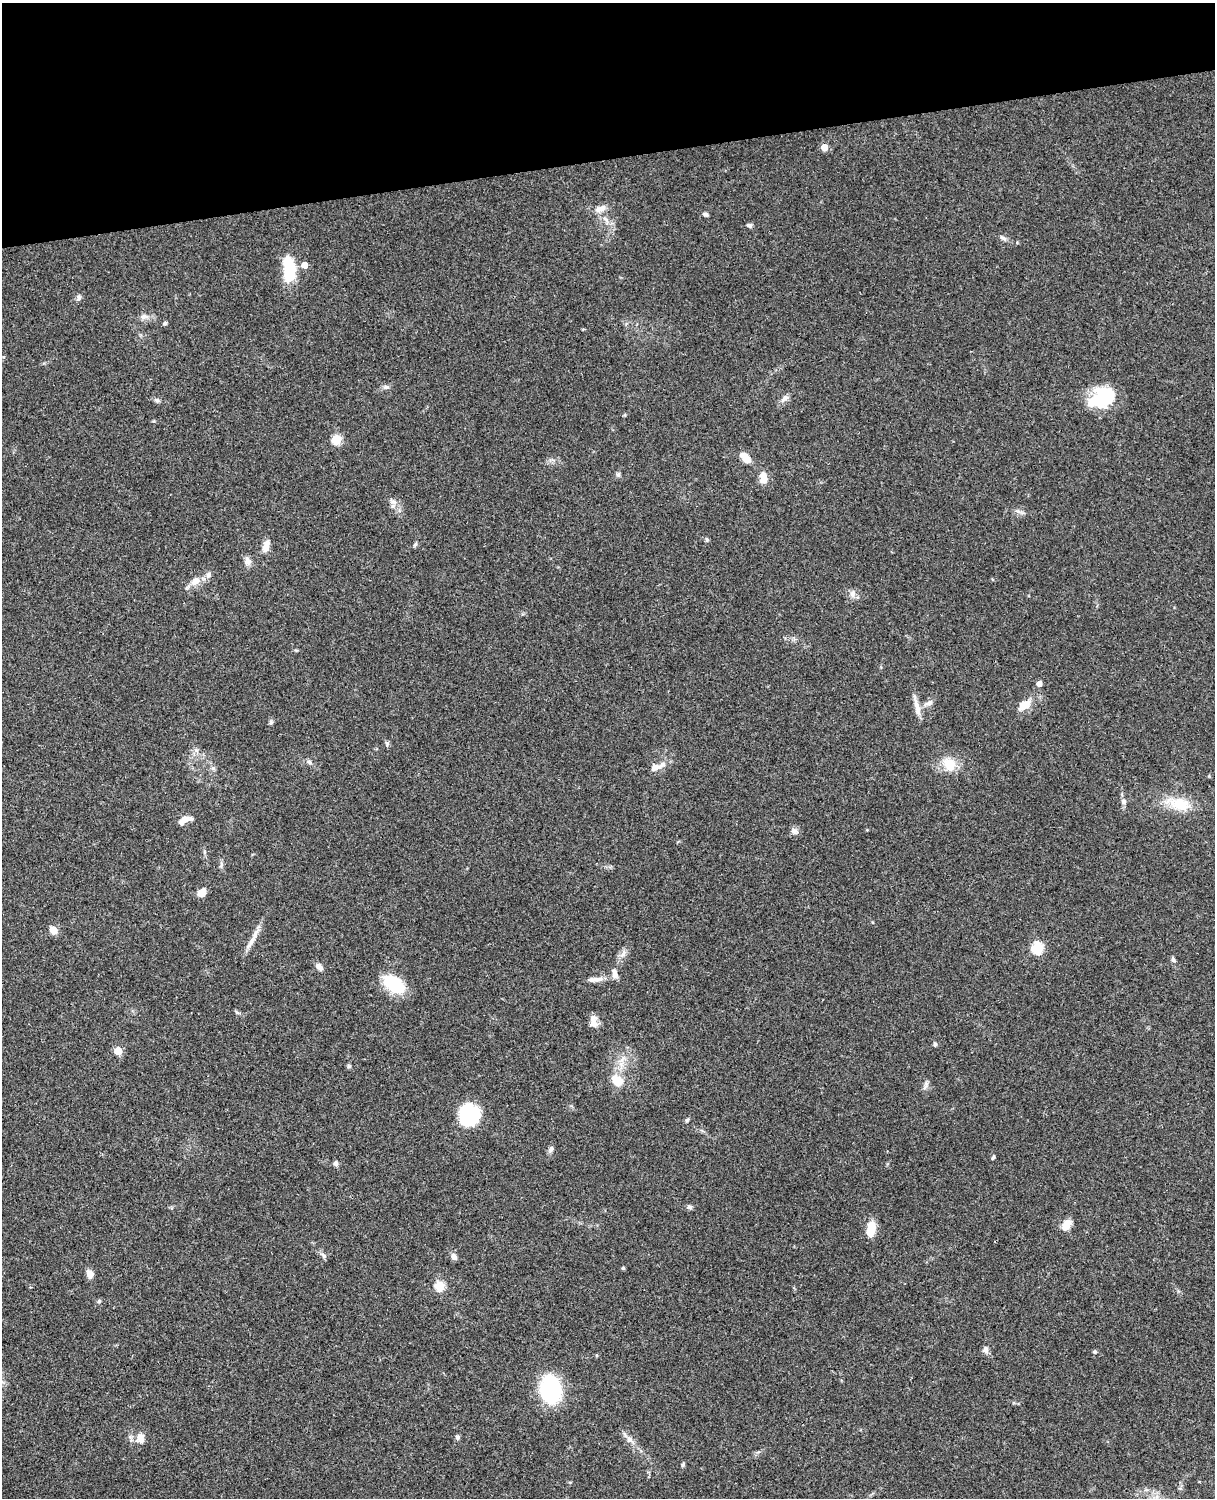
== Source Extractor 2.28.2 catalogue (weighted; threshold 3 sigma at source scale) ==
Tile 3 of 4 x 3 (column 3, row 1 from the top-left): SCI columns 2546-3758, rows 3268-4763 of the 5088 x 4926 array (HDU 1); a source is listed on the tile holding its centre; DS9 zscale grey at full resolution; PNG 1217 x 1500 px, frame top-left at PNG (2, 3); no overlay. Shown black and unused: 10% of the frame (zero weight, under 3 of 4 exposures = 6% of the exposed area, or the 3 px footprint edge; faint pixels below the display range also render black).
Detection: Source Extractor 2.28.2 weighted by HDU 2 'WHT'; one run over the whole footprint, this tile lists its part. Background 0.0962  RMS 0.0062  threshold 0.0281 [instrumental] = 3 sigma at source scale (4.5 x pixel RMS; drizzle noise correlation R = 1.50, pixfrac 1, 0.05/0.05 arcsec/px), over >= 5 px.
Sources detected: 81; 1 inside a brighter object's white glare — not listed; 2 inside a brighter listed object's ellipse — not listed separately; the other 78 listed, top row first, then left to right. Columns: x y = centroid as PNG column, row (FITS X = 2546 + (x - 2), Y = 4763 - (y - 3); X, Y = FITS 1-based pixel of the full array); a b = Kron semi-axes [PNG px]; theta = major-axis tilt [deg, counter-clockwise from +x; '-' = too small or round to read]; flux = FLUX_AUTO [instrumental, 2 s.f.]
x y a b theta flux
824 147 5 5 - 8.4
601 209 16 8 22 4.6
705 214 7 5 -21 1.4
605 219 8 4 -37 1.7
749 225 6 5 - 1.5
1003 238 10 5 -24 1.8
304 265 5 5 - 6.3
289 270 30 13 -85 24
79 297 7 6 - 1.7
144 317 10 7 11 2.6
165 323 5 4 - 1
386 387 9 6 -7 1.7
784 398 14 6 41 2.7
1104 398 26 23 42 28
157 400 7 5 -21 1.4
336 439 5 5 - 33
746 458 13 7 -46 7.3
618 474 7 5 43 1.2
763 477 12 7 -86 8.9
394 502 9 5 -25 2.2
415 545 7 4 62 1.1
266 546 16 8 76 5
248 561 10 7 -79 3.7
208 575 8 6 74 2
195 581 12 8 35 6
853 594 10 8 83 3
1039 684 5 5 - 3.5
929 703 12 6 22 2.9
1024 705 15 10 32 7.9
917 708 24 7 -77 5.2
271 722 6 5 - 1.2
387 743 9 3 -69 1
309 762 8 5 -28 1.5
949 764 21 16 -56 11
656 767 17 8 17 5.1
1124 801 8 7 - 1.9
1180 804 30 17 -10 17
186 819 15 7 5 4.5
794 831 11 7 -17 2.3
221 865 9 3 -85 1.3
202 893 9 7 47 5.5
53 930 8 7 - 5.8
252 941 29 5 61 5.3
1037 948 6 6 - 49
623 954 12 5 51 2.7
1173 959 7 5 -67 1.4
319 967 9 6 -42 3.6
615 974 13 7 -75 3.2
595 979 21 6 5 4.4
394 984 25 14 -35 27
237 1012 7 5 -30 1
593 1021 16 8 -83 4.7
935 1044 5 4 - 1.2
118 1051 5 5 - 16
349 1066 6 4 19 0.79
617 1080 17 12 -41 9.3
926 1083 11 4 -88 1.7
469 1114 20 19 - 35
687 1120 6 4 59 1
551 1149 9 5 69 1.8
993 1157 5 4 - 0.86
336 1163 7 6 - 1.6
689 1207 7 6 - 1.4
1066 1225 12 8 60 6.9
871 1229 17 9 80 10
324 1256 8 5 -72 1.5
454 1257 9 6 -60 2.6
623 1268 4 4 - 0.84
90 1274 10 7 -64 3.9
440 1286 5 5 - 33
99 1301 6 5 - 0.94
985 1350 9 6 -82 2.5
1095 1352 4 4 - 1.2
550 1390 26 19 -83 56
458 1437 7 5 83 1.1
141 1439 16 11 -82 5
629 1439 10 8 -64 3.1
683 1464 6 4 60 1
Unlisted compact peaks at least as high as the median listed source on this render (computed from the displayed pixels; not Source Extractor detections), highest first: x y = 707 540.